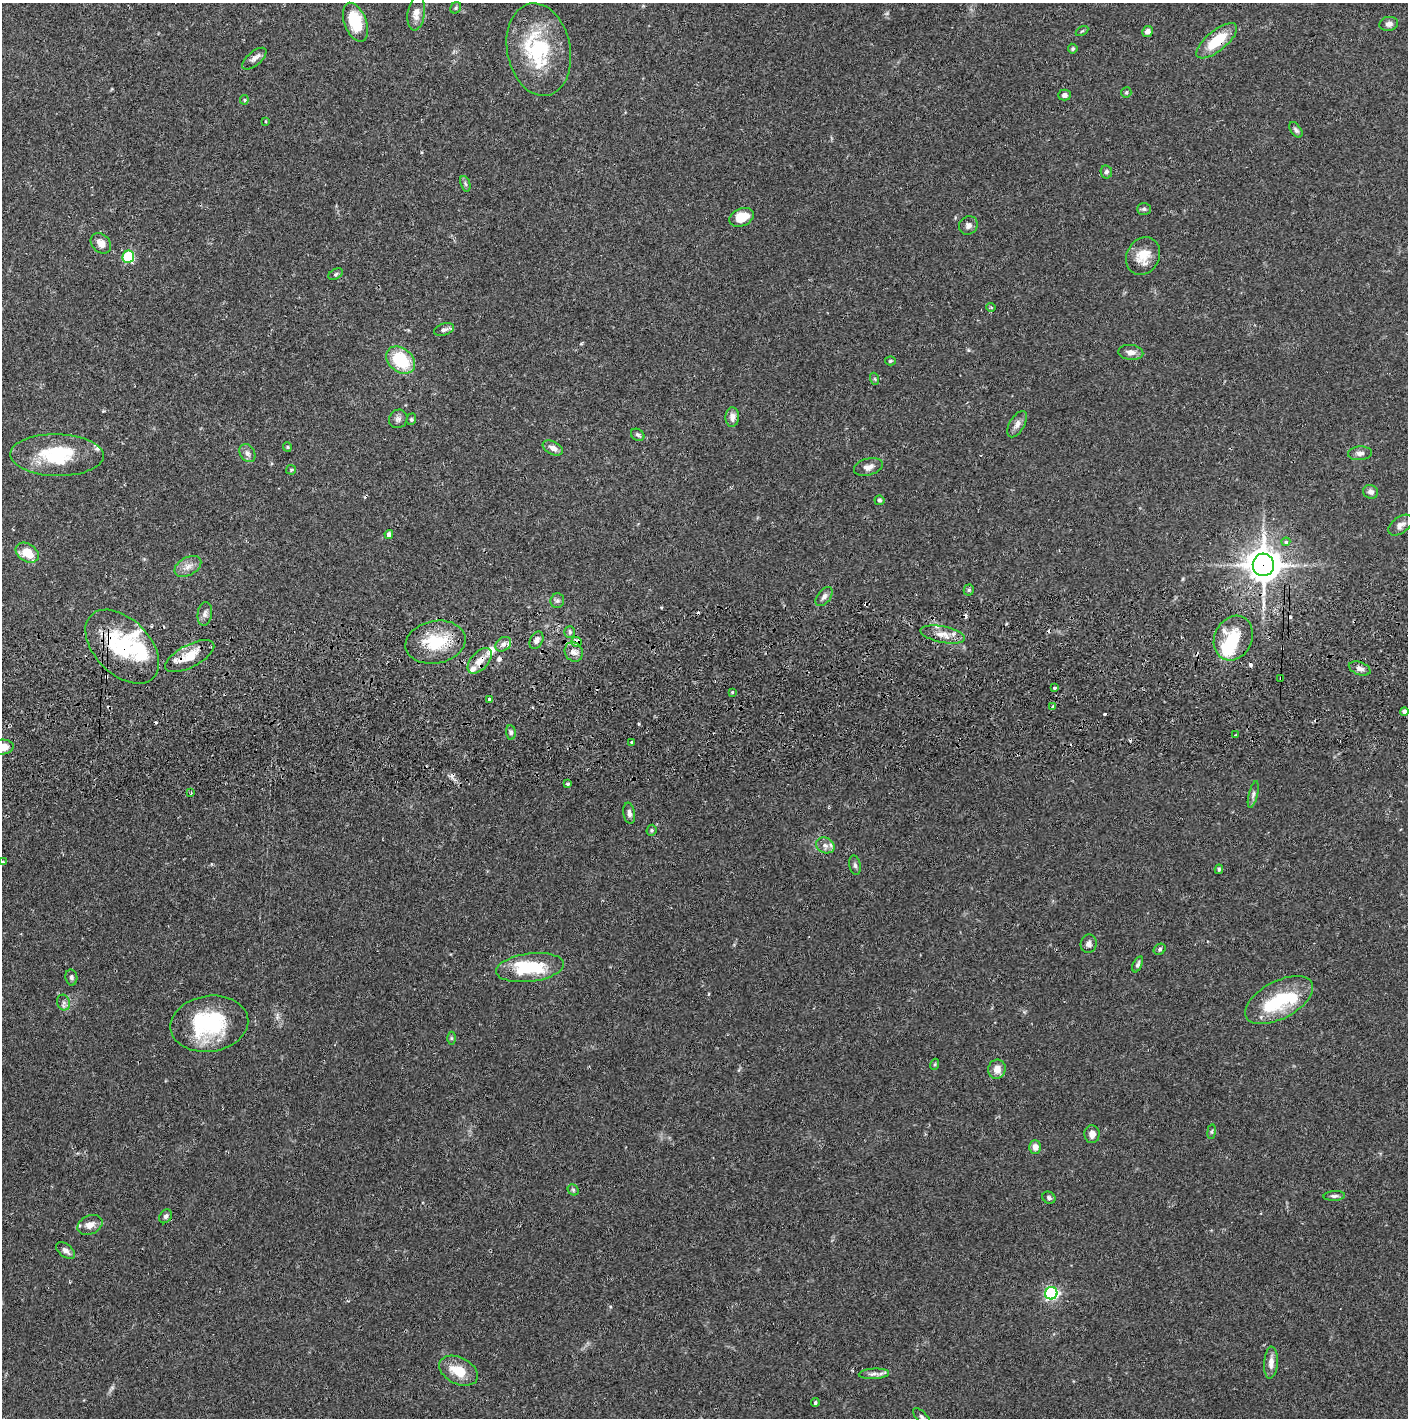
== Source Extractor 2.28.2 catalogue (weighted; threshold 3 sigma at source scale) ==
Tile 5 of 3 x 3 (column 2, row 2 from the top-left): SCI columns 1410-2815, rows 1472-2887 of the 4228 x 4360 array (HDU 1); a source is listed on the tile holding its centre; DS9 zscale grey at full resolution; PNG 1410 x 1420 px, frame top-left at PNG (2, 3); each listed source drawn as its Kron ellipse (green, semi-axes under 4 px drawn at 4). Shown black and unused: <1% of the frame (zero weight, under 2 of 3 exposures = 3% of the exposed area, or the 3 px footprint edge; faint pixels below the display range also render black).
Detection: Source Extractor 2.28.2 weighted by HDU 2 'WHT'; one run over the whole footprint, this tile lists its part. Background 0.0687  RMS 0.0048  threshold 0.0217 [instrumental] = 3 sigma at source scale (4.5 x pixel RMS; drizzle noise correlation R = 1.50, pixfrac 1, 0.05/0.05 arcsec/px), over >= 5 px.
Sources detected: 144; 9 inside a brighter object's white glare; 14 cosmic-ray / hot-pixel residue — neither listed nor drawn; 10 inside a brighter listed object's ellipse — not listed separately; the other 111 listed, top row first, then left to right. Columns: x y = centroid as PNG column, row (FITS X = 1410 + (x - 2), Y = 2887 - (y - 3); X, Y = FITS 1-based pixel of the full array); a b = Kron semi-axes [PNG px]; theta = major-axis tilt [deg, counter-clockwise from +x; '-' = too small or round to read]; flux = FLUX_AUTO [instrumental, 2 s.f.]
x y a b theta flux
456 8 6 5 - 0.68
416 13 17 8 82 4.4
355 22 20 11 -69 18
1389 24 9 7 9 2.1
1082 31 7 3 31 0.49
1147 32 6 5 - 2.2
1217 41 25 10 39 17
539 49 47 31 -79 38
1073 49 5 5 - 0.67
254 59 15 7 39 2.2
1126 92 5 5 - 0.78
1064 95 6 5 - 1.6
244 100 4 4 - 0.55
265 121 4 2 - 0.37
1296 130 9 5 -54 1.2
1106 172 6 5 - 1.3
465 184 8 5 -70 0.97
1144 209 7 5 -1 0.94
742 217 13 8 22 9.4
968 225 10 8 43 2.1
101 243 11 8 -47 4.2
1143 256 19 16 60 8.7
128 257 6 6 - 32
336 274 8 5 29 0.91
991 307 4 4 - 0.73
444 330 10 6 18 1.6
1131 352 12 7 -5 3.1
401 360 16 11 -38 24
890 361 5 4 - 0.6
875 379 6 4 -71 0.59
732 417 10 6 88 3
398 419 10 9 - 1.7
411 419 6 4 70 0.7
1017 424 14 7 59 2.6
638 435 7 5 -33 0.94
287 447 5 4 - 0.61
553 448 11 6 -26 2.8
247 453 9 7 -58 2.1
1360 453 12 7 3 2
57 455 47 21 -1 31
868 467 15 8 16 3
291 470 5 4 - 0.55
1371 492 7 6 - 1.9
879 500 5 4 - 0.8
1400 525 14 8 36 2.5
389 534 4 4 - 1.9
1286 542 4 4 - 1.7
27 553 12 9 -32 10
1263 565 11 10 - 770
188 566 14 9 28 3.6
969 590 5 5 - 0.74
824 596 11 6 53 1.8
557 601 7 7 - 1.3
205 614 12 7 80 2
570 632 6 5 - 0.88
943 634 23 8 -11 5.3
1233 638 23 18 63 16
536 640 9 6 63 2.2
436 642 30 21 11 20
576 642 5 5 - 5.6
503 644 8 6 38 2
122 647 44 27 -45 43
574 652 10 8 -54 2.7
190 656 27 11 27 11
480 661 15 8 48 5.4
1360 668 11 6 -19 2.4
1281 678 3 3 - 2.5
1054 688 3 3 - 1.1
732 692 3 3 - 0.55
489 699 3 3 - 0.55
1053 707 4 3 - 4.2
1404 711 4 4 - 1.7
511 732 7 4 -85 1.1
1236 735 3 3 - 0.56
632 742 3 3 - 1.1
2 747 11 7 5 5.4
568 784 3 3 - 2.2
191 793 3 2 - 0.6
1253 794 13 4 76 1.5
629 813 11 5 -81 1.7
651 830 5 5 - 0.68
825 845 10 7 -26 2.4
3 862 3 3 - 0.44
855 865 10 5 -78 1.2
1219 869 5 3 - 0.8
1089 944 9 8 - 1.9
1160 949 6 5 - 0.92
1138 964 8 4 65 1
530 968 34 14 7 25
71 977 8 6 -78 1.3
1279 1000 37 18 28 28
64 1003 8 6 -74 1.5
209 1024 39 28 8 42
451 1038 6 4 -89 0.69
935 1064 6 3 72 0.6
997 1069 9 8 - 4.5
1212 1132 7 3 82 0.6
1092 1134 9 7 -88 2.7
1035 1147 6 6 - 3.2
573 1190 6 5 - 0.76
1334 1196 11 5 3 1.3
1049 1198 7 5 -31 1.1
166 1216 7 5 56 1.3
90 1225 13 9 25 3.9
66 1251 11 6 -37 2.2
1051 1293 6 6 - 95
1271 1363 16 6 86 3.4
459 1371 21 13 -27 11
874 1374 15 5 3 1.9
815 1403 4 3 - 0.67
921 1417 11 5 -43 1.2
Overlapping masked pixels (flux is a lower limit): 8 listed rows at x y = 1217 41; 1263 565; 576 642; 122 647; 190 656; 480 661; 1281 678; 1053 707
Isophote crosses this tile's border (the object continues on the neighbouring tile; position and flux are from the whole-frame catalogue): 2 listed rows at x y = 2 747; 921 1417